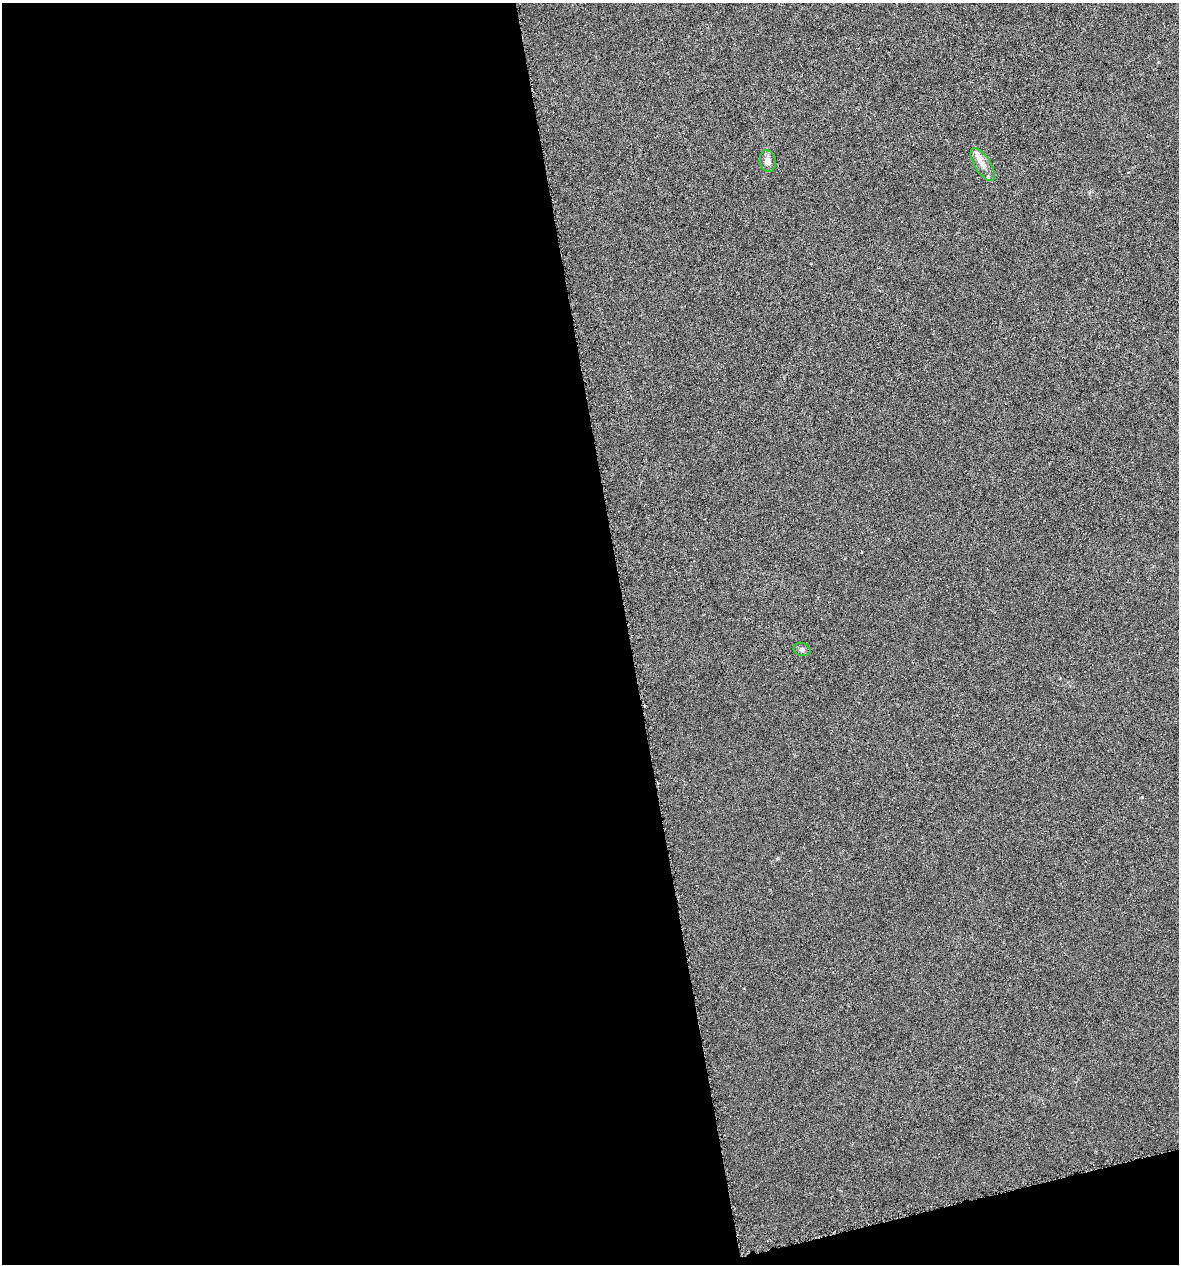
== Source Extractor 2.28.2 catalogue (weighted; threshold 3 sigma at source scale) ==
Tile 13 of 4 x 4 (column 1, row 4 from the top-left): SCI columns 42-1218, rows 1-1262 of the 4843 x 5052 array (HDU 1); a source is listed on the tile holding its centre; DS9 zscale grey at full resolution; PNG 1181 x 1266 px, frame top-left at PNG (2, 3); each listed source drawn as its Kron ellipse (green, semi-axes under 4 px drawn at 4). Shown black and unused: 55% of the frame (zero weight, under 4 of 8 exposures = <1% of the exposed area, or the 3 px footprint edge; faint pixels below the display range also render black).
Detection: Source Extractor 2.28.2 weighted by HDU 2 'WHT'; one run over the whole footprint, this tile lists its part. Background -0.00911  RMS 0.0022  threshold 0.00881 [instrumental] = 3 sigma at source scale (4.09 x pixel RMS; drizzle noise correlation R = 1.36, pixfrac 0.8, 0.0396/0.0396 arcsec/px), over >= 5 px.
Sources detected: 4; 1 inside a brighter listed object's ellipse — not listed separately; the other 3 listed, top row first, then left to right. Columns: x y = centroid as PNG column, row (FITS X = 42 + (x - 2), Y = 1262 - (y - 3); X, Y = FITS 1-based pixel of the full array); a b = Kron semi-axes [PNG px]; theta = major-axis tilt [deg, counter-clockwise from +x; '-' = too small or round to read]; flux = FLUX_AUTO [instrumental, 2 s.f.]
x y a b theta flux
768 161 11 8 -79 1.2
983 164 18 8 -57 1.8
802 649 8 6 -13 0.53